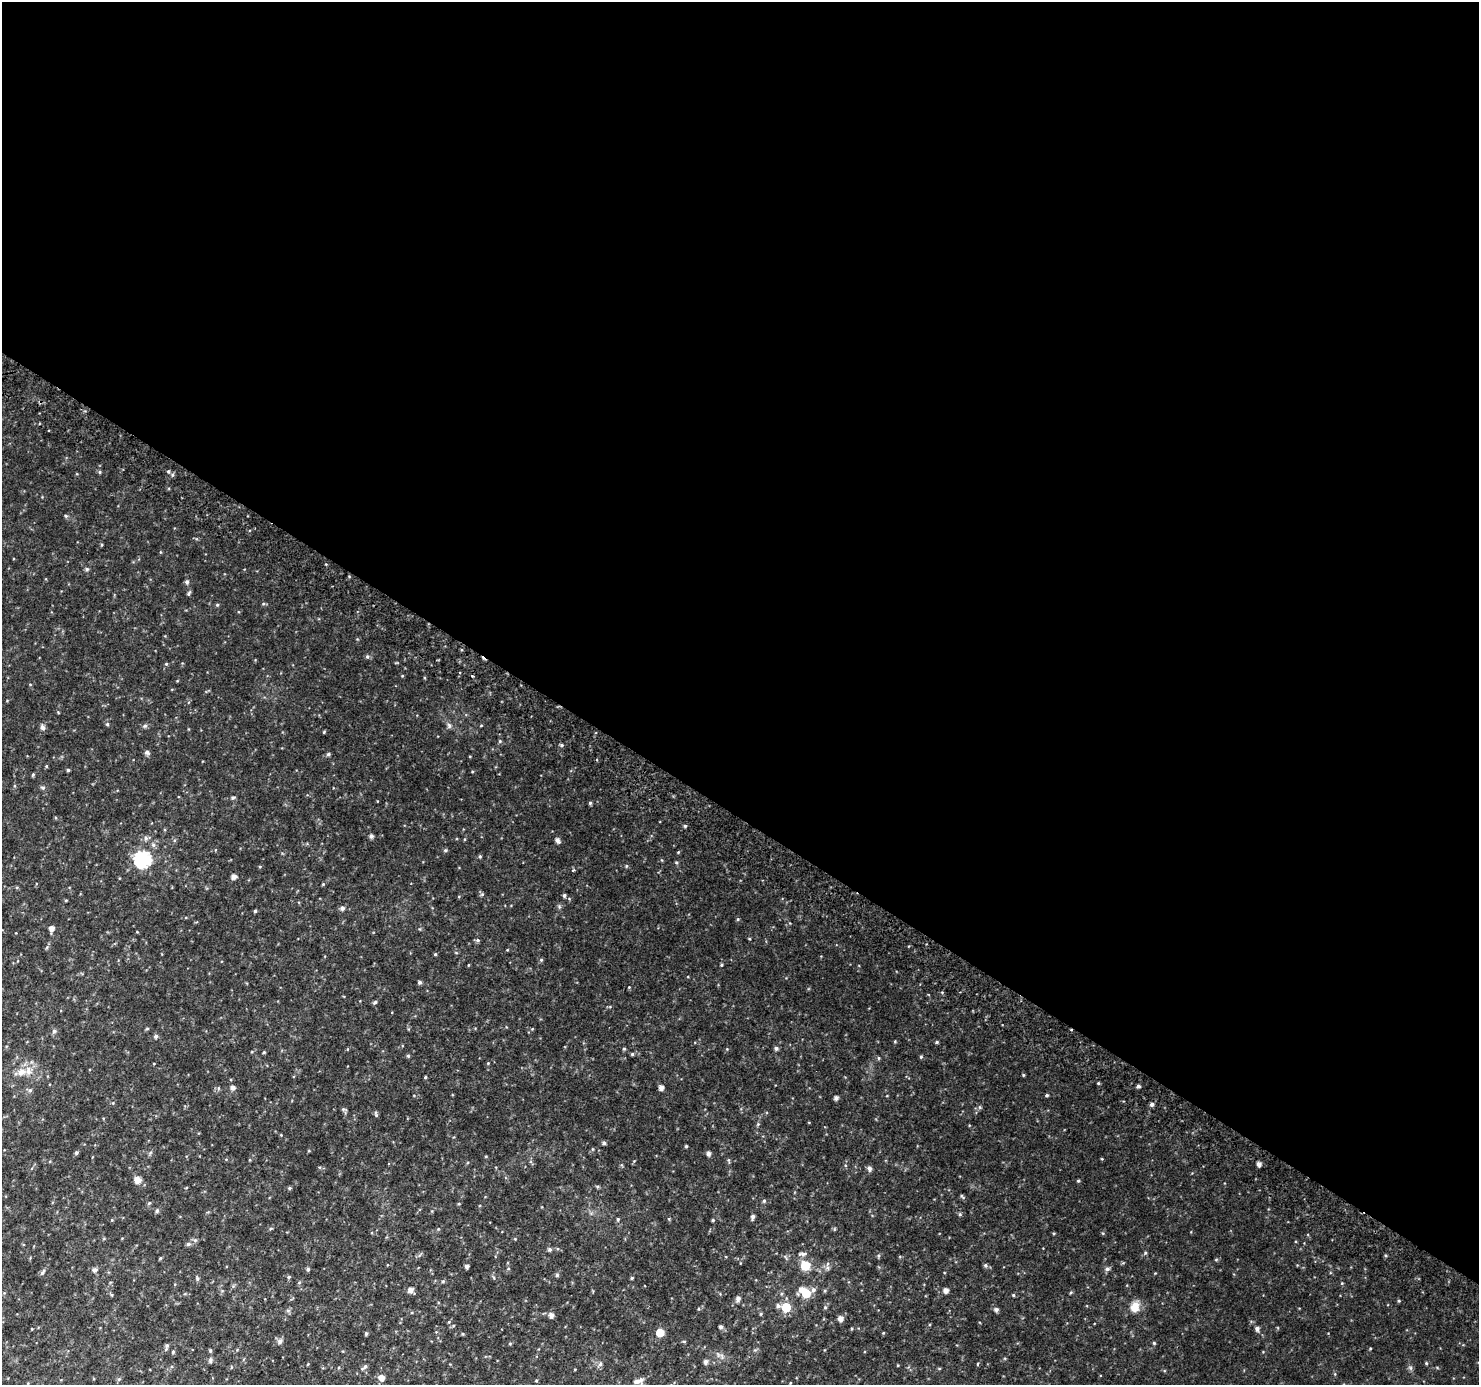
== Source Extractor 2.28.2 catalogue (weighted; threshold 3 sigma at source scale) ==
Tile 3 of 4 x 4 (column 3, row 1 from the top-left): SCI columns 2985-4461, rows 4438-5820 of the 5961 x 6042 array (HDU 1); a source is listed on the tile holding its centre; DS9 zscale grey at full resolution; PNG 1481 x 1387 px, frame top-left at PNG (2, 2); no overlay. Shown black and unused: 59% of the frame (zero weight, under 2 of 3 exposures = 2% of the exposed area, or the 3 px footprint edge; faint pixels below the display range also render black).
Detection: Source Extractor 2.28.2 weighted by HDU 2 'WHT'; one run over the whole footprint, this tile lists its part. Background 0.0376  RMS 0.0091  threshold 0.0411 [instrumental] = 3 sigma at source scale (4.5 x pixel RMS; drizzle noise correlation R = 1.50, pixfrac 1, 0.0396/0.0396 arcsec/px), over >= 5 px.
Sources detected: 198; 1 cosmic-ray / hot-pixel residue — not listed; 2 inside a brighter listed object's ellipse — not listed separately; the other 195 listed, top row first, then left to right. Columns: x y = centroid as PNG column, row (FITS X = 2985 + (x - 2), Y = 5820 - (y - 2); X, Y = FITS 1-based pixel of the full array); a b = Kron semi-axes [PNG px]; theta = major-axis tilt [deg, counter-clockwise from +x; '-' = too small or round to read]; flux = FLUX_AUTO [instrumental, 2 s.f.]
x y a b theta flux
168 471 5 3 - 1.2
100 472 5 4 - 1.1
66 516 5 5 - 1.2
101 545 5 3 - 0.84
87 569 6 5 - 1.5
187 582 6 5 - 1.8
189 593 7 4 66 1.6
263 604 6 3 18 0.97
217 605 5 4 - 1.2
367 656 6 5 - 1.4
166 664 5 4 - 1
402 676 4 3 - 0.72
30 684 4 3 - 0.68
107 724 5 5 - 1.4
481 725 5 3 - 0.7
145 726 7 5 21 1.8
449 726 8 6 -74 2.3
42 727 8 6 -74 2.7
324 732 4 3 - 0.96
500 741 5 5 - 1.1
562 745 5 4 - 1.5
147 752 7 5 -13 2.7
328 754 6 5 - 1.5
46 766 5 3 - 0.85
68 770 4 3 - 1.4
472 772 4 3 - 0.74
33 775 5 3 - 1.2
43 788 7 5 -16 1.6
233 798 6 4 21 1.4
590 803 4 4 - 1.3
685 826 4 4 - 1.4
371 836 4 4 - 2.9
146 838 7 6 - 2.4
557 840 5 4 - 3.6
153 845 6 6 - 2.2
445 850 5 4 - 1.2
678 852 4 4 - 0.85
480 856 5 4 - 1.2
142 859 7 7 - 190
676 863 5 4 - 1.2
626 866 5 4 - 1.1
260 867 5 3 - 0.79
573 871 4 3 - 1.2
233 877 5 5 - 4.2
323 884 5 4 - 0.83
17 887 5 3 - 0.84
482 894 6 5 - 1.3
564 895 4 4 - 1.8
66 900 4 3 - 0.85
342 908 8 6 16 2.4
255 911 4 3 - 1.3
738 919 5 4 - 1.1
51 928 6 4 82 5.3
749 939 4 3 - 0.81
478 940 6 5 - 1.5
507 950 4 3 - 0.66
435 954 4 4 - 1
541 960 5 4 - 1.2
468 965 4 2 - 0.62
721 965 4 3 - 0.96
419 982 5 5 - 1.7
629 987 4 4 - 0.61
375 1002 6 4 33 1.6
147 1029 5 4 - 1
54 1031 6 6 - 1.9
156 1036 5 5 - 2.3
895 1041 5 3 - 0.83
937 1042 4 3 - 1.2
776 1048 5 4 - 2.2
624 1049 4 4 - 1
264 1052 4 3 - 0.99
632 1054 4 4 - 1.1
408 1056 4 4 - 1.2
921 1057 5 4 - 1.1
878 1058 5 3 - 0.91
488 1063 4 3 - 0.7
21 1072 13 8 12 8.4
1023 1075 4 3 - 0.87
425 1077 4 3 - 0.99
1098 1083 5 3 - 0.87
1138 1086 4 4 - 2.1
218 1088 6 4 90 1.1
232 1088 5 5 - 3.8
661 1088 5 4 - 4.6
30 1090 6 5 - 1.9
1047 1095 4 3 - 1.3
836 1098 4 4 - 3.1
1152 1104 5 5 - 2.1
980 1107 6 5 - 1.4
344 1109 7 4 -5 1.4
376 1114 8 4 -73 1.4
758 1124 6 4 46 1.1
281 1135 4 3 - 0.74
604 1143 4 4 - 2.2
686 1146 3 3 - 1.1
76 1153 5 4 - 1.6
150 1153 6 4 71 1.3
708 1153 5 4 - 3.4
486 1156 4 3 - 0.8
1102 1159 4 3 - 0.74
729 1160 7 3 -81 1.1
1259 1164 4 4 - 4
869 1168 6 5 - 3.3
138 1180 9 8 - 5.9
1078 1181 4 4 - 1.1
597 1187 5 4 - 1.2
289 1188 5 4 - 1.4
962 1196 7 4 -56 1.3
764 1201 5 4 - 1.4
149 1203 5 4 - 1.2
459 1204 4 3 - 0.77
157 1211 6 5 - 1.8
960 1214 5 4 - 1.2
753 1217 6 4 76 2.4
618 1219 5 4 - 1.2
112 1220 5 3 - 0.72
713 1220 4 4 - 0.99
271 1229 6 4 19 1.2
834 1229 6 3 71 0.9
1054 1233 4 3 - 0.88
1103 1233 5 4 - 0.92
195 1240 6 6 - 1.8
188 1244 6 5 - 2.2
550 1249 5 5 - 2
1145 1253 5 5 - 1.2
803 1254 13 5 1 2.6
878 1256 6 3 71 1.1
160 1258 4 3 - 1
1216 1260 6 4 20 0.98
805 1265 7 7 - 25
985 1265 6 5 - 2
467 1266 4 4 - 2.9
308 1269 5 4 - 1.7
508 1269 5 3 - 0.79
1107 1269 6 5 - 2.4
95 1270 6 5 - 3.2
42 1272 9 5 58 2
1155 1273 4 3 - 0.61
557 1275 5 5 - 1.4
289 1277 5 4 - 1.4
197 1278 6 5 - 1.6
632 1278 4 3 - 0.95
443 1281 5 5 - 1.2
299 1283 5 3 - 0.94
1342 1283 5 3 - 0.8
802 1289 7 5 31 4.9
410 1290 6 5 - 4.5
813 1290 7 7 - 2.9
945 1290 5 5 - 4.3
825 1291 5 4 - 1.2
1071 1292 5 3 - 0.95
806 1293 6 6 - 30
111 1295 5 3 - 0.87
1013 1295 4 4 - 0.96
738 1299 9 6 81 2.7
1399 1301 4 4 - 0.95
778 1306 6 6 - 2.7
786 1307 6 5 - 34
825 1307 5 5 - 1.2
1135 1307 13 10 71 10
996 1310 5 5 - 2.5
288 1311 7 4 0 1.6
761 1314 5 4 - 0.99
551 1315 6 5 - 4.1
840 1318 5 5 - 5.1
453 1326 5 3 - 0.88
720 1327 5 5 - 2
1257 1329 5 5 - 3
660 1333 5 5 - 22
883 1333 4 3 - 0.73
366 1334 4 3 - 1.4
463 1334 4 4 - 0.98
280 1341 7 6 - 3.4
684 1341 5 3 - 0.96
1154 1343 4 4 - 1.1
510 1344 5 3 - 0.91
166 1349 7 5 77 1.4
1370 1349 4 3 - 0.71
210 1350 5 4 - 1.2
173 1352 5 4 - 1.3
722 1356 10 4 -77 2.1
210 1360 7 6 - 2
705 1362 5 5 - 3.2
1426 1363 4 4 - 1.1
308 1364 4 3 - 0.66
600 1364 6 5 - 2.2
977 1364 5 3 - 0.71
364 1367 12 5 38 2.7
1410 1367 7 4 -19 1.5
939 1368 5 3 - 0.82
381 1378 6 6 - 6.4
119 1379 6 4 18 1.1
536 1381 4 3 - 0.83
638 1381 15 8 14 5.2
790 1383 4 3 - 0.73